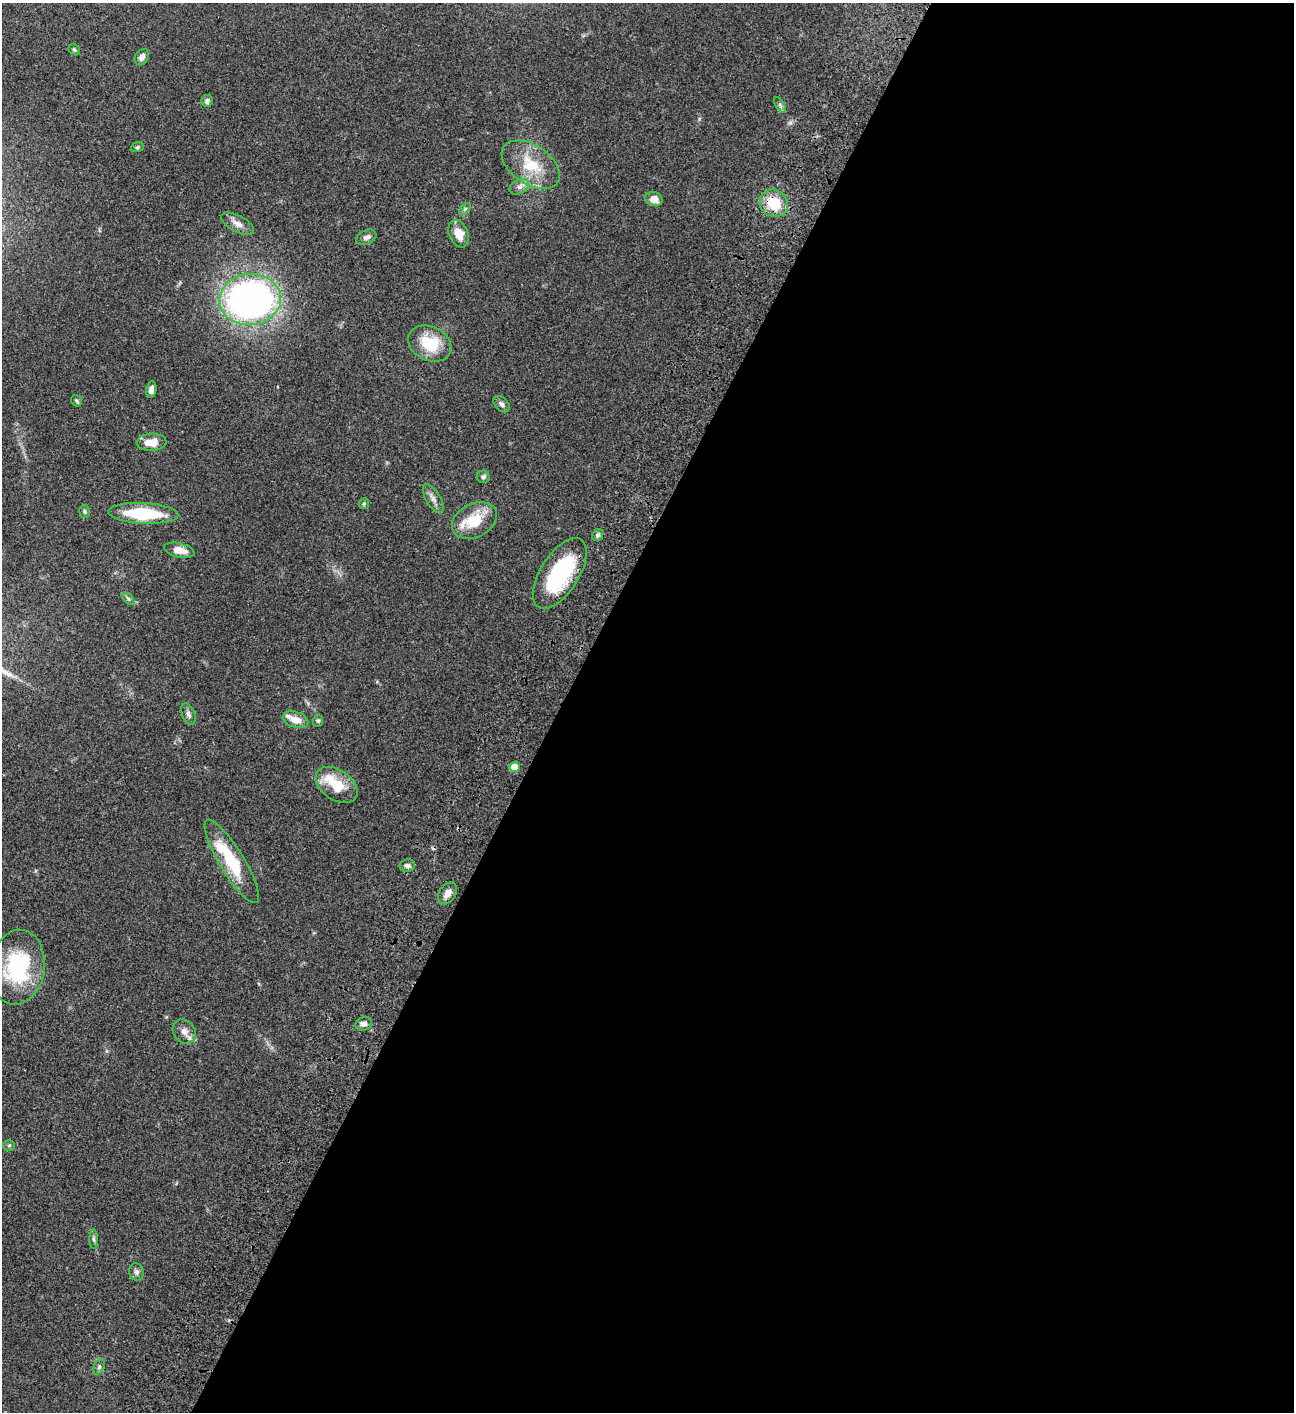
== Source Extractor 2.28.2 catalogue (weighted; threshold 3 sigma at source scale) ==
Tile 12 of 4 x 4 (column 4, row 3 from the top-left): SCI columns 4383-5674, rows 1613-3022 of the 6050 x 6047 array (HDU 1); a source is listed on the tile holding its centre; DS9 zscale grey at full resolution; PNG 1296 x 1414 px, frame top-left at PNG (2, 3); each listed source drawn as its Kron ellipse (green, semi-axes under 4 px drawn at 4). Shown black and unused: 57% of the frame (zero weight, under 3 of 4 exposures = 13% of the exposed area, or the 3 px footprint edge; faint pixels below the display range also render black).
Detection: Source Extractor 2.28.2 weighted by HDU 2 'WHT'; one run over the whole footprint, this tile lists its part. Background 0.0649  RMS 0.0059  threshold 0.0264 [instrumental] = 3 sigma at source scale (4.5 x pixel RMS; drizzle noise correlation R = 1.50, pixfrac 1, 0.05/0.05 arcsec/px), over >= 5 px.
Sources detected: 48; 1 inside a brighter object's white glare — neither listed nor drawn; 3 inside a brighter listed object's ellipse — not listed separately; the other 44 listed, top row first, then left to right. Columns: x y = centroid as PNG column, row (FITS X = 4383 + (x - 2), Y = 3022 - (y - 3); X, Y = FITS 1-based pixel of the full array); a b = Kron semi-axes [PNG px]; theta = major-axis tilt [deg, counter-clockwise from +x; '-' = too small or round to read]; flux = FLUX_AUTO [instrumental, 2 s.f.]
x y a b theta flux
74 50 6 5 - 0.84
142 57 9 6 57 2.9
207 101 6 5 - 1.6
780 105 9 3 -59 1.1
137 147 6 5 - 0.85
531 165 32 19 -34 20
519 187 10 7 29 2.5
654 199 8 7 - 5.1
774 203 15 13 -33 16
465 209 7 4 45 1
237 224 18 8 -28 4.3
459 234 14 9 -67 7.4
366 237 10 7 24 2.5
250 299 31 25 6 230
430 343 23 17 -26 20
151 390 8 5 80 2.8
77 401 6 5 - 0.87
502 404 9 6 -44 1.7
151 442 15 8 3 7.7
483 477 6 6 - 1.6
433 499 16 7 -59 3.1
364 504 5 5 - 0.77
84 511 6 5 - 0.97
143 513 35 10 -3 30
474 520 24 16 27 16
598 535 6 5 - 1.3
179 550 15 7 -13 6.3
560 573 40 19 58 50
128 599 7 4 -45 1.1
188 714 11 6 -69 2
296 720 13 8 -16 6.1
318 721 6 5 - 0.94
515 767 5 5 - 12
337 785 23 15 -34 14
232 861 48 12 -59 27
407 865 8 6 10 1.7
448 893 12 8 56 4
17 967 37 27 82 47
364 1024 8 6 17 2.6
184 1031 13 10 -54 3.9
9 1145 6 5 - 0.88
94 1239 10 4 -90 1.2
136 1272 9 7 -75 1.8
99 1367 8 5 65 1.2